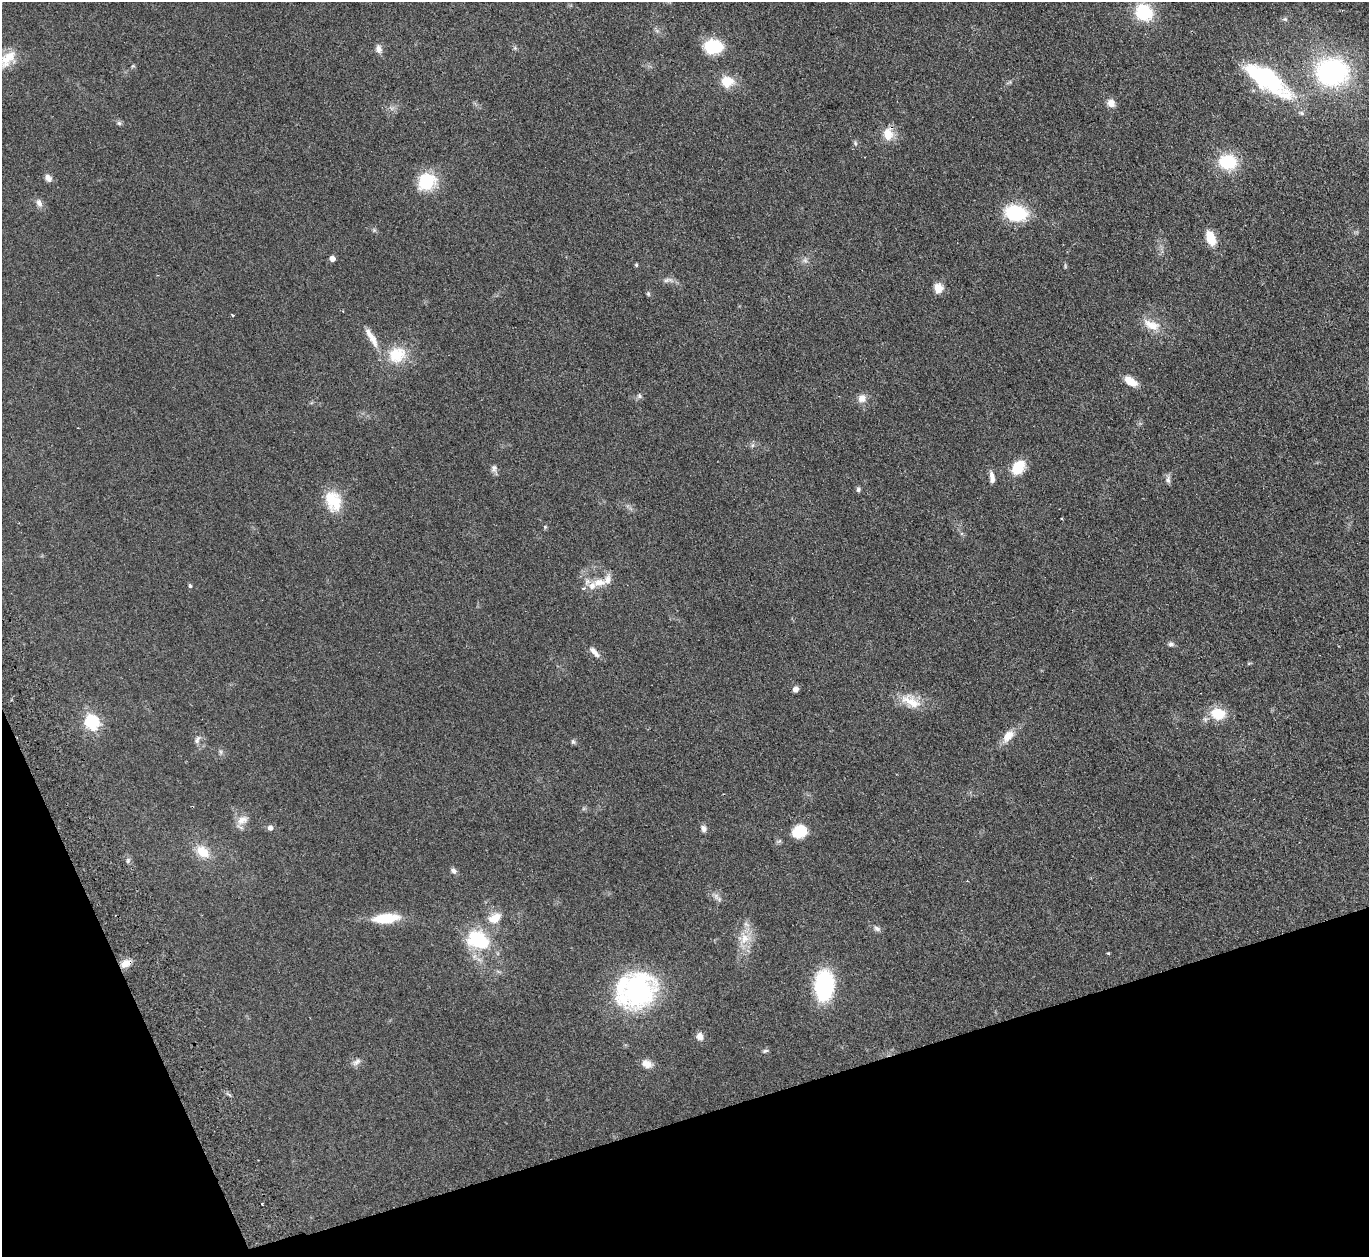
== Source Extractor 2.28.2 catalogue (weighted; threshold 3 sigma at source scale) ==
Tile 14 of 4 x 4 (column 2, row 4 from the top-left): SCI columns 1422-2788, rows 305-1559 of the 5577 x 5501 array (HDU 1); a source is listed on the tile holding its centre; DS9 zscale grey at full resolution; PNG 1371 x 1259 px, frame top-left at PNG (2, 2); no overlay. Shown black and unused: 15% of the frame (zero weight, under 2 of 3 exposures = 3% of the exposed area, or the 3 px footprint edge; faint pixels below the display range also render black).
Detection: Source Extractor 2.28.2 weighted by HDU 2 'WHT'; one run over the whole footprint, this tile lists its part. Background 0.0847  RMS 0.0093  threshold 0.0421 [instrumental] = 3 sigma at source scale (4.5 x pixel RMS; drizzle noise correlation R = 1.50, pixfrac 1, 0.05/0.05 arcsec/px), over >= 5 px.
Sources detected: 78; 4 inside a brighter listed object's ellipse — not listed separately; the other 74 listed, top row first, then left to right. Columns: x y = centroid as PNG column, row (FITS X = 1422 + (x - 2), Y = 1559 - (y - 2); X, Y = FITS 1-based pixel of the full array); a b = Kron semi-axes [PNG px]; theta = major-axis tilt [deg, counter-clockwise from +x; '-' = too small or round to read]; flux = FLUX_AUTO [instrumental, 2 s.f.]
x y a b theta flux
1144 12 17 14 -33 42
1285 19 7 4 -44 1.5
713 47 17 12 0 44
378 49 11 8 -73 4.3
6 59 29 18 29 21
133 66 6 4 33 1.1
1332 72 31 26 4 140
1268 80 53 19 -35 110
727 81 15 13 -6 17
1111 103 10 9 - 6.7
119 123 6 6 - 1.8
888 134 17 13 87 14
1228 162 15 12 -2 46
48 178 10 7 -48 4.5
426 181 18 16 40 41
39 203 12 7 -69 4.2
1016 213 18 13 -12 61
1211 238 13 8 -69 21
332 259 5 5 - 5.2
805 260 7 6 - 2.6
636 265 5 4 - 1.3
667 280 13 5 20 3
938 288 11 9 -86 9.4
648 294 6 5 - 1.4
232 315 3 3 - 6
1151 325 26 12 -24 14
371 338 32 8 -59 12
397 355 24 21 26 27
1130 381 14 7 -32 13
639 396 6 6 - 2.4
862 398 11 10 - 6.9
752 445 7 4 88 1.6
1018 467 13 10 52 27
494 468 10 8 -86 3.2
992 478 15 6 -83 5.1
1168 480 10 6 -86 3.1
858 490 6 6 - 1.9
333 501 27 19 -72 26
1062 519 3 3 - 1.2
545 527 5 5 - 1.1
599 582 20 11 8 12
190 586 5 4 - 1.6
1171 644 7 6 - 2.5
594 652 17 6 -48 5.4
795 689 6 5 - 4.3
911 701 30 15 -29 18
1218 714 14 11 -9 26
92 722 7 6 - 160
1008 736 18 11 48 11
197 740 12 5 65 3
573 742 7 5 -74 1.7
221 752 7 4 -71 1.6
242 820 17 11 26 8.4
270 828 6 5 - 3.8
704 829 9 7 -74 3.2
799 831 17 14 21 20
202 852 18 12 -37 17
128 860 7 5 79 1.9
453 871 8 6 -46 2.6
716 896 11 7 -61 3.8
386 918 34 11 5 25
495 918 19 12 28 12
877 929 9 7 -25 3
745 938 18 14 -58 15
478 940 27 19 -28 50
1108 953 3 3 - 1.6
126 963 13 9 25 7.9
824 985 21 13 88 110
637 990 38 31 55 150
700 1036 10 8 -72 5.1
765 1051 8 4 14 1.6
356 1062 14 7 34 3.9
647 1064 13 10 -28 7.2
262 1204 3 3 - 1.1
Overlapping masked pixels (flux is a lower limit): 1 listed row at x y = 126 963
Isophote crosses this tile's border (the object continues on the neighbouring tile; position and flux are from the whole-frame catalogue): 1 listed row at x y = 6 59